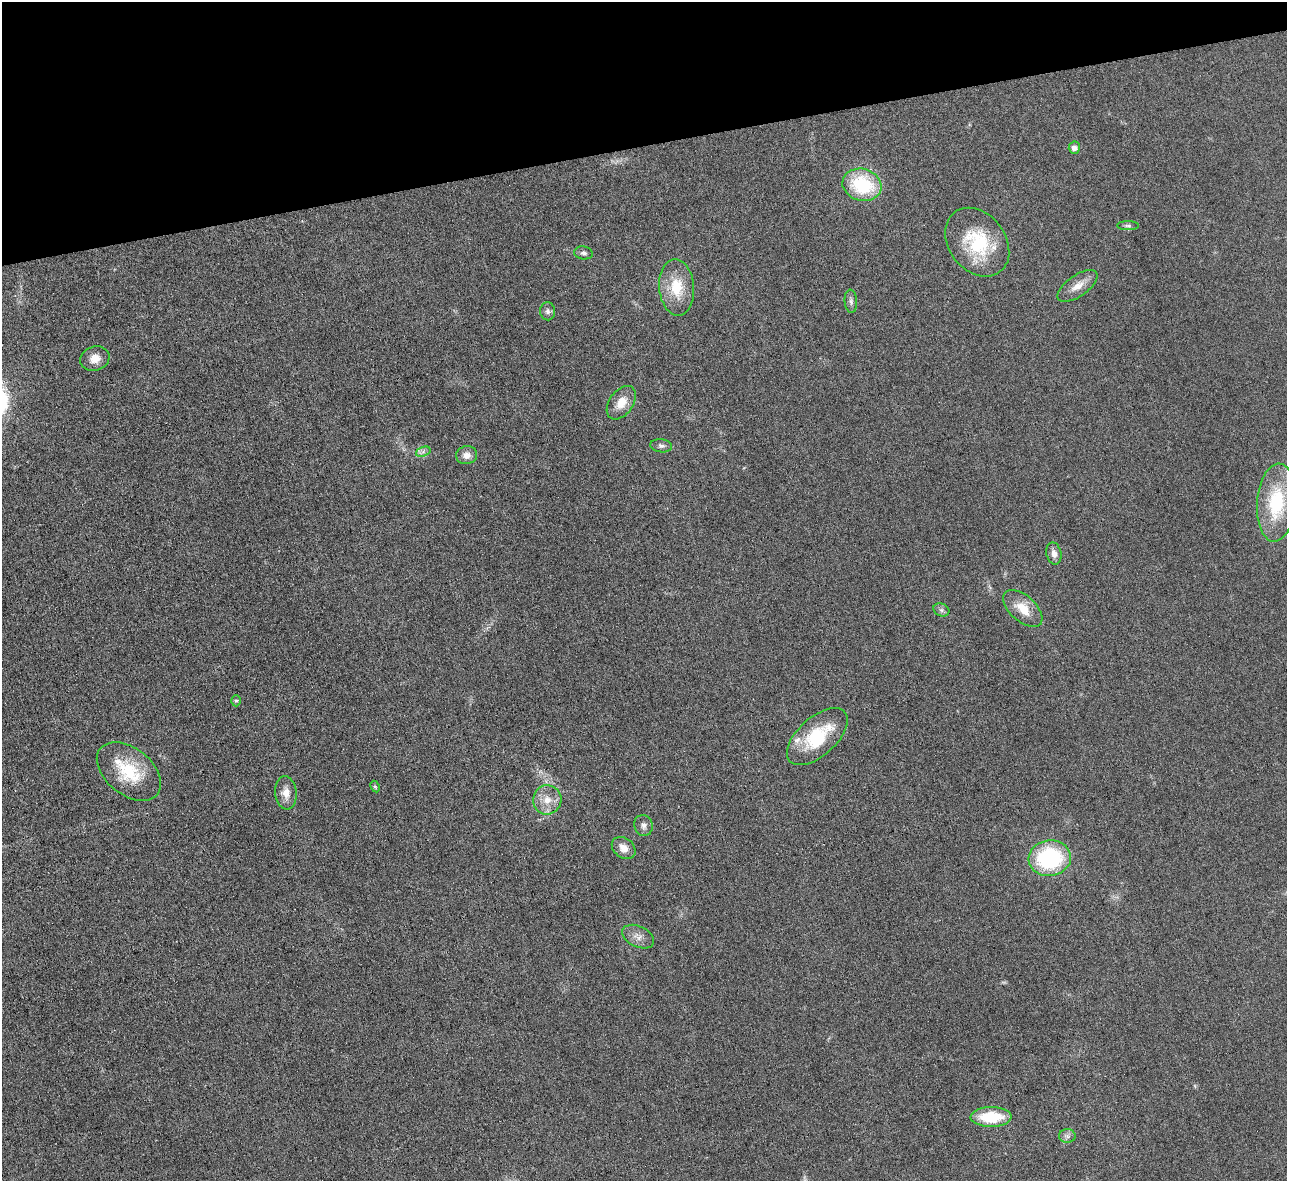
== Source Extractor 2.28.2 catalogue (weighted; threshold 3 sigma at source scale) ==
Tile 3 of 4 x 4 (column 3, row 1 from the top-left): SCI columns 2569-3853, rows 3681-4859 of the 5139 x 5124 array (HDU 1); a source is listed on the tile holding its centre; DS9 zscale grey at full resolution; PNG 1289 x 1183 px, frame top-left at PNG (2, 2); each listed source drawn as its Kron ellipse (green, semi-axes under 4 px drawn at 4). Shown black and unused: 12% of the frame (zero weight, under 3 of 6 exposures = <1% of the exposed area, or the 3 px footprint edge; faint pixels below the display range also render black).
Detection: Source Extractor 2.28.2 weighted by HDU 2 'WHT'; one run over the whole footprint, this tile lists its part. Background 0.035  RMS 0.0039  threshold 0.0158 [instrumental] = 3 sigma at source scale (4.09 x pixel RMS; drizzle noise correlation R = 1.36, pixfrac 0.8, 0.05/0.05 arcsec/px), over >= 5 px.
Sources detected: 32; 1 too faint to see at this stretch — neither listed nor drawn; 1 inside a brighter listed object's ellipse — not listed separately; the other 30 listed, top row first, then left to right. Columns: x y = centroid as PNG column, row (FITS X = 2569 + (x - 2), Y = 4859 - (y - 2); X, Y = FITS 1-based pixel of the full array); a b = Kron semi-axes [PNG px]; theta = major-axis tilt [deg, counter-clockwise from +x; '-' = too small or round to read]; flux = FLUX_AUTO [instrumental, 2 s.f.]
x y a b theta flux
1074 148 6 5 - 2
862 185 20 16 -16 23
1128 226 11 4 -1 0.81
977 242 37 28 -52 22
583 253 9 6 -8 1
1077 286 23 10 35 4.3
677 287 28 17 -85 11
851 301 11 6 -85 1.2
547 311 9 7 -87 1.4
95 358 15 12 18 3.8
621 403 19 12 54 5.3
661 446 11 6 -6 1.2
423 452 7 4 19 1.1
466 455 10 9 - 2.7
1277 503 39 19 86 25
1054 553 11 7 -77 2
1023 608 23 13 -42 6.9
941 610 8 6 -22 0.95
236 701 5 5 - 0.58
817 737 37 19 42 21
129 771 36 23 -38 17
375 787 6 4 -62 0.53
286 793 17 11 -83 3.6
547 800 15 14 - 5.1
643 825 10 9 - 1.7
624 848 13 9 -38 3.2
1050 858 21 18 6 36
638 937 17 10 -25 3
991 1117 20 10 0 15
1067 1136 8 7 - 1.3